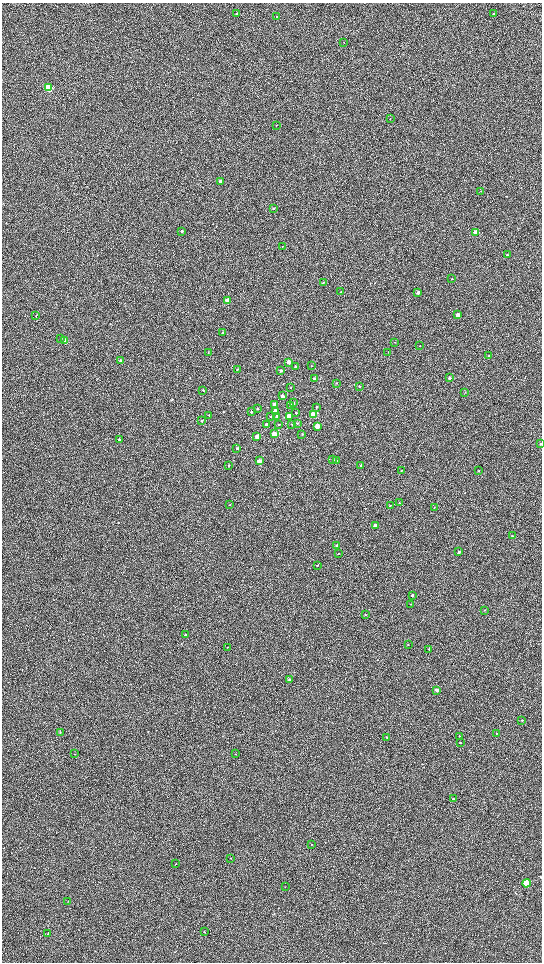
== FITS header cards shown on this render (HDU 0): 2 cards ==
NAXIS1  =                 1080 / length of data axis 1
NAXIS2  =                 1920 / length of data axis 2

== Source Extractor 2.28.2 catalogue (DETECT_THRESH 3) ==
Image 1080 x 1920 px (HDU 0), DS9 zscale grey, zoomed out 1/2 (1 PNG px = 2 x 2 image px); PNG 544 x 964 px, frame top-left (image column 1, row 1919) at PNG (2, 3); each listed source drawn as its Kron ellipse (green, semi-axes under 4 px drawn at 4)
Background 603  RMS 57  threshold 172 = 3 sigma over >= 5 px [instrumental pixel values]
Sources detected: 112; all 112 listed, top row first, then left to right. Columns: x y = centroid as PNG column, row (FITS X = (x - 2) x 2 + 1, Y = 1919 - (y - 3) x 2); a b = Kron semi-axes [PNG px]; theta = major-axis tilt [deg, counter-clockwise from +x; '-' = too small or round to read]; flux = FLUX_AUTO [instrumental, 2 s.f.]
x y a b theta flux
236 13 2 2 - 9500
493 14 2 2 - 9000
277 16 2 2 - 8600
344 42 2 1 - 2900
48 88 3 3 - 950000
390 119 2 2 - 4400
276 125 3 2 - 3900
221 182 3 3 - 100000
481 191 2 2 - 5200
274 208 3 2 - 8200
182 231 3 3 - 16000
475 232 3 2 - 230000
282 246 2 1 - 3200
507 255 3 2 - 12000
452 279 3 2 - 4600
323 283 2 2 - 5300
341 292 3 2 - 5900
418 293 3 3 - 25000
228 301 3 3 - 240000
458 315 3 2 - 130000
36 316 3 2 - 5100
223 332 2 2 - 7800
61 338 3 3 - 7700
65 341 3 3 - 230000
395 342 2 2 - 4100
420 346 2 1 - 3700
208 352 2 2 - 6100
388 352 2 2 - 3400
489 356 2 2 - 5900
120 361 3 3 - 13000
288 362 3 2 - 70000
295 366 2 2 - 11000
311 366 2 2 - 3700
237 369 3 2 - 5400
281 371 3 2 - 18000
449 378 2 2 - 31000
314 379 2 2 - 35000
336 383 3 2 - 7500
359 386 2 2 - 9600
291 387 2 2 - 6900
203 390 3 3 - 8500
465 392 2 2 - 3400
282 396 3 3 - 36000
293 403 3 3 - 14000
275 405 3 3 - 210000
291 405 3 3 - 15000
317 407 3 2 - 11000
257 408 3 2 - 11000
275 411 3 3 - 58000
251 412 3 2 - 11000
296 413 2 2 - 13000
209 415 3 2 - 8500
313 415 3 3 - 510000
277 416 3 3 - 25000
289 416 3 3 - 310000
271 417 3 2 - 6800
202 421 3 2 - 8200
297 423 3 2 - 13000
292 424 3 2 - 16000
266 425 3 3 - 39000
279 425 3 2 - 6600
317 426 3 3 - 210000
274 434 3 3 - 160000
302 434 2 2 - 5500
257 436 3 3 - 87000
119 439 3 2 - 17000
540 444 2 2 - 8500
237 448 3 3 - 11000
333 460 2 2 - 9300
336 460 3 2 - 10000
259 461 3 2 - 52000
228 465 2 2 - 11000
361 466 3 2 - 75000
401 471 3 2 - 4800
479 471 3 2 - 6100
399 503 2 2 - 8200
230 504 2 2 - 4500
390 505 2 2 - 6500
434 508 2 2 - 4100
375 526 3 2 - 110000
512 536 2 2 - 6600
337 545 3 2 - 19000
459 552 2 2 - 30000
338 553 3 2 - 4800
317 565 3 2 - 8000
412 595 2 2 - 33000
411 604 3 2 - 6300
484 610 2 2 - 7800
365 615 3 2 - 6400
185 635 3 2 - 13000
408 644 2 2 - 4500
228 647 3 2 - 3600
429 649 3 2 - 9800
290 680 2 2 - 30000
437 690 2 2 - 53000
522 721 2 2 - 6100
60 732 2 2 - 8200
496 733 2 2 - 4800
459 736 3 2 - 4500
387 737 2 2 - 5300
460 743 2 2 - 9000
74 754 3 2 - 4600
235 754 2 2 - 6100
453 799 3 3 - 6500
312 844 3 2 - 5600
231 858 2 2 - 3600
176 864 3 2 - 4500
526 883 4 3 - 390000
285 887 3 2 - 3600
68 901 3 2 - 3400
204 932 2 2 - 4500
48 934 3 2 - 5600
At the frame edge (FLAGS 8, measured only in part): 1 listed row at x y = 540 444